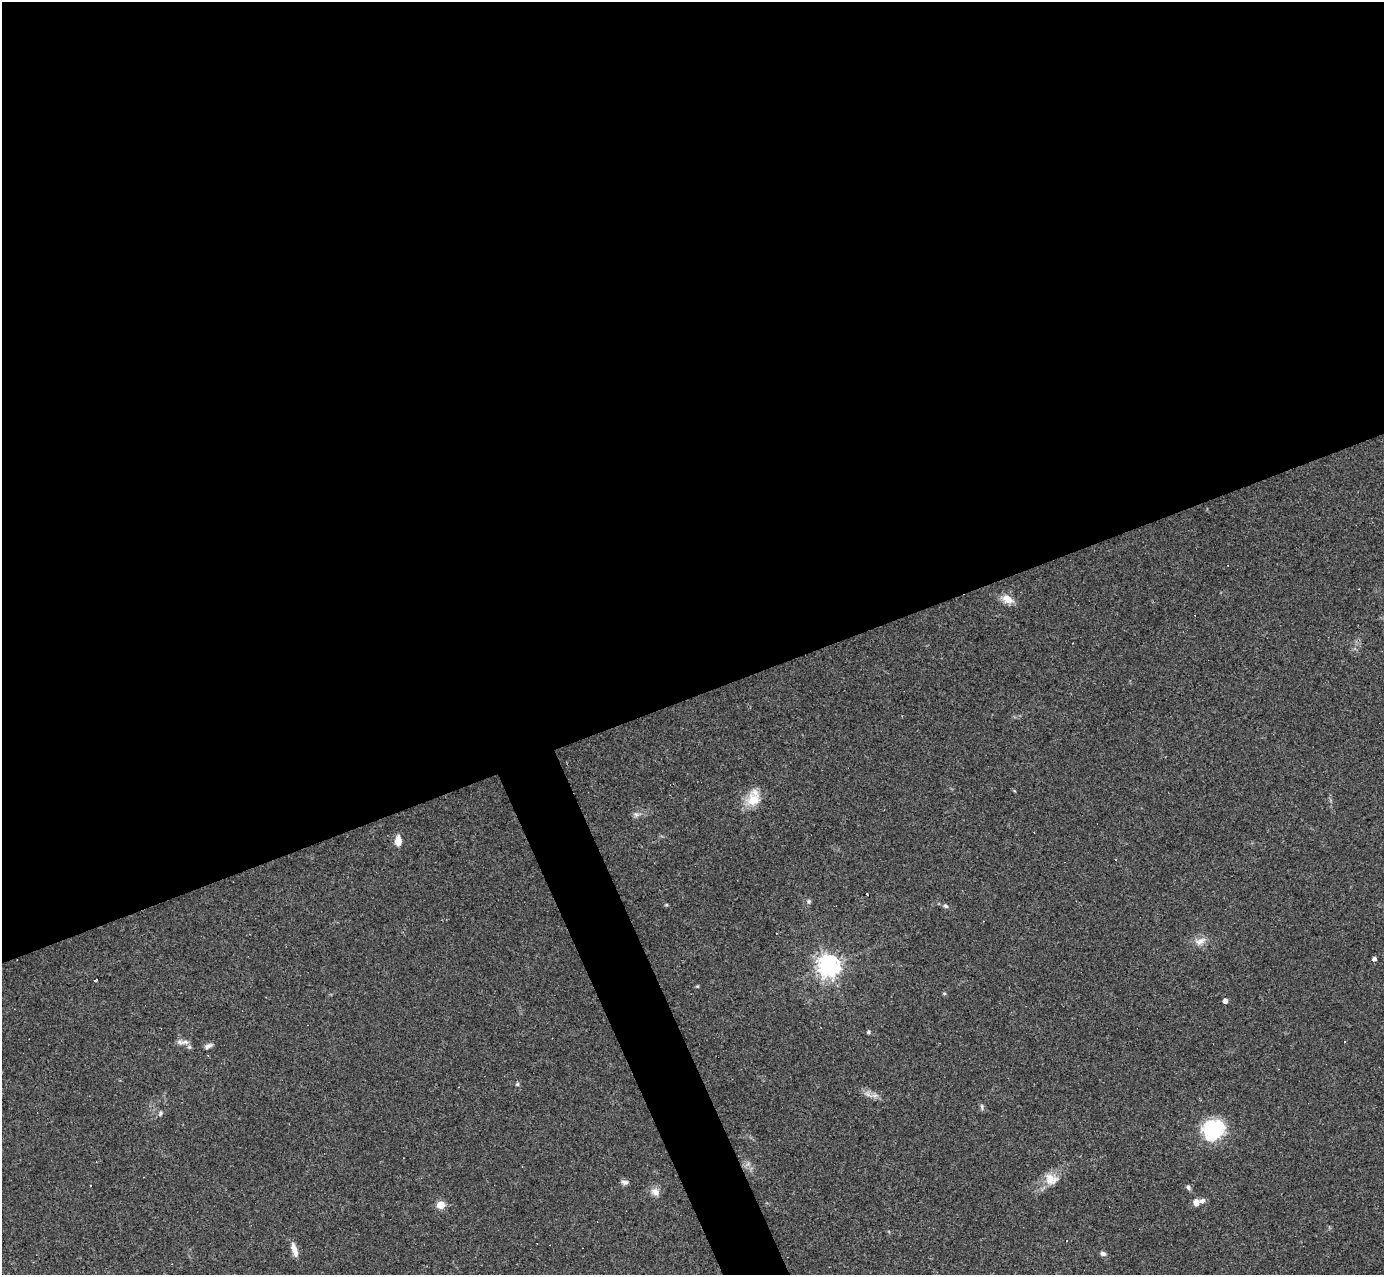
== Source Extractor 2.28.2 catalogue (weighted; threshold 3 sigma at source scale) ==
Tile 2 of 4 x 4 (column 2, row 1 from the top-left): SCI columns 1383-2764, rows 4096-5368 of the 5529 x 5516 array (HDU 1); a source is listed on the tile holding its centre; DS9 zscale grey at full resolution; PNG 1386 x 1277 px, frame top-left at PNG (2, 2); no overlay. Shown black and unused: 57% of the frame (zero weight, under 3 of 4 exposures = <1% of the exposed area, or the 3 px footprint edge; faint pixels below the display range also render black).
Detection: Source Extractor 2.28.2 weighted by HDU 2 'WHT'; one run over the whole footprint, this tile lists its part. Background 0.0847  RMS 0.0056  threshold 0.0253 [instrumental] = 3 sigma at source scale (4.5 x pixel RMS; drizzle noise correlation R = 1.50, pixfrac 1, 0.05/0.05 arcsec/px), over >= 5 px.
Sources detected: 41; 8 cosmic-ray / hot-pixel residue — not listed; the other 33 listed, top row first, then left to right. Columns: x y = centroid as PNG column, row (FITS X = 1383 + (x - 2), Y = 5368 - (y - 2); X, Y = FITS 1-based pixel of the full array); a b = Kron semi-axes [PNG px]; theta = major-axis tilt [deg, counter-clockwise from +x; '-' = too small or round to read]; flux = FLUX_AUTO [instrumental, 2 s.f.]
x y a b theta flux
1359 589 2 2 - 0.34
1007 599 17 11 -30 5.1
753 799 21 17 39 11
636 815 8 6 15 1.7
398 841 9 6 90 6.5
809 901 6 5 - 0.91
666 905 5 3 - 0.56
945 906 8 5 -27 1.1
1200 941 17 9 25 4.5
1374 959 4 4 - 1.9
829 966 7 7 - 420
95 981 3 3 - 1.2
697 986 5 3 - 0.55
944 993 5 3 - 0.57
1225 1001 4 4 - 3.2
868 1032 5 4 - 0.78
185 1042 15 7 3 2.9
208 1046 10 5 26 2
517 1084 6 5 - 0.78
867 1094 9 6 -36 2.5
982 1107 10 3 -81 0.91
160 1113 7 5 52 1.1
1213 1129 24 20 30 34
1051 1179 19 15 -19 7.6
625 1182 10 6 -5 1.7
91 1185 3 2 - 0.73
1188 1187 6 5 - 1.3
655 1192 12 9 -40 3.7
1202 1201 8 5 7 2
1196 1202 7 6 - 3.8
441 1205 5 5 - 18
294 1250 19 6 -73 4.5
1103 1253 7 5 -14 1.6